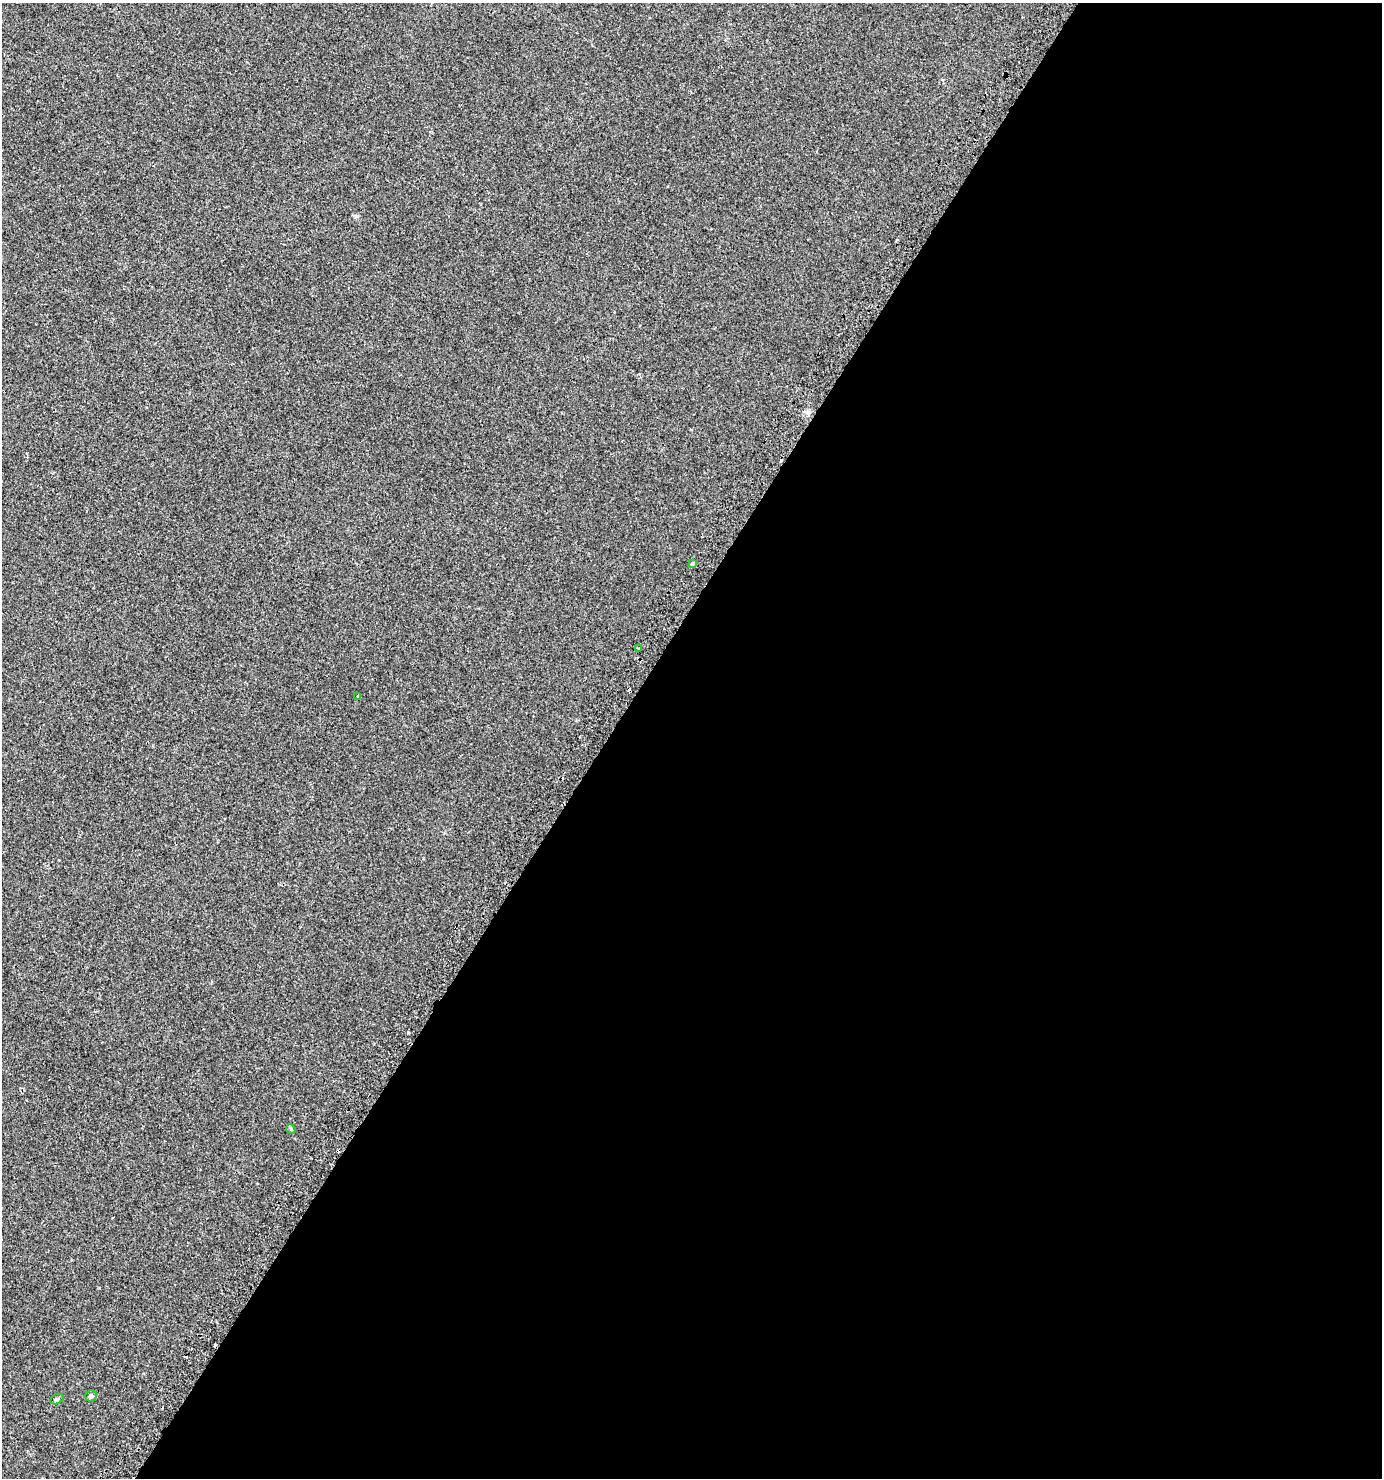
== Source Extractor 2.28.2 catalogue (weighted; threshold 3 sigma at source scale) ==
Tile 12 of 4 x 4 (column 4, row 3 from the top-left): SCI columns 4383-5762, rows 1525-3000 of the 6073 x 6015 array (HDU 1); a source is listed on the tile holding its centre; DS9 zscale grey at full resolution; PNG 1384 x 1480 px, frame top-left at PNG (2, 3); each listed source drawn as its Kron ellipse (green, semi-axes under 4 px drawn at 4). Shown black and unused: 56% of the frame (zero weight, under 2 of 3 exposures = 3% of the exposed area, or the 3 px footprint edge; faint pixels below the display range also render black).
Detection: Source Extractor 2.28.2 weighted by HDU 2 'WHT'; one run over the whole footprint, this tile lists its part. Background 0.00326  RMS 0.0043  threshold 0.0195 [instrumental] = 3 sigma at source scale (4.5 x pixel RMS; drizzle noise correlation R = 1.50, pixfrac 1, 0.0396/0.0396 arcsec/px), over >= 5 px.
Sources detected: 10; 4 cosmic-ray / hot-pixel residue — neither listed nor drawn; the other 6 listed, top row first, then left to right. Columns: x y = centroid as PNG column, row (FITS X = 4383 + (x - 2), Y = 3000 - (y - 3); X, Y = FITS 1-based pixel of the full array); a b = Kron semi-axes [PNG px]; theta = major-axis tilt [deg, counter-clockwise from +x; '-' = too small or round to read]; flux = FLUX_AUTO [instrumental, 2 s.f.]
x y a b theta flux
692 564 3 3 - 1.4
639 648 3 3 - 0.97
358 696 3 3 - 3.8
291 1129 5 4 - 0.43
91 1396 6 5 - 1.1
57 1399 7 4 24 0.57